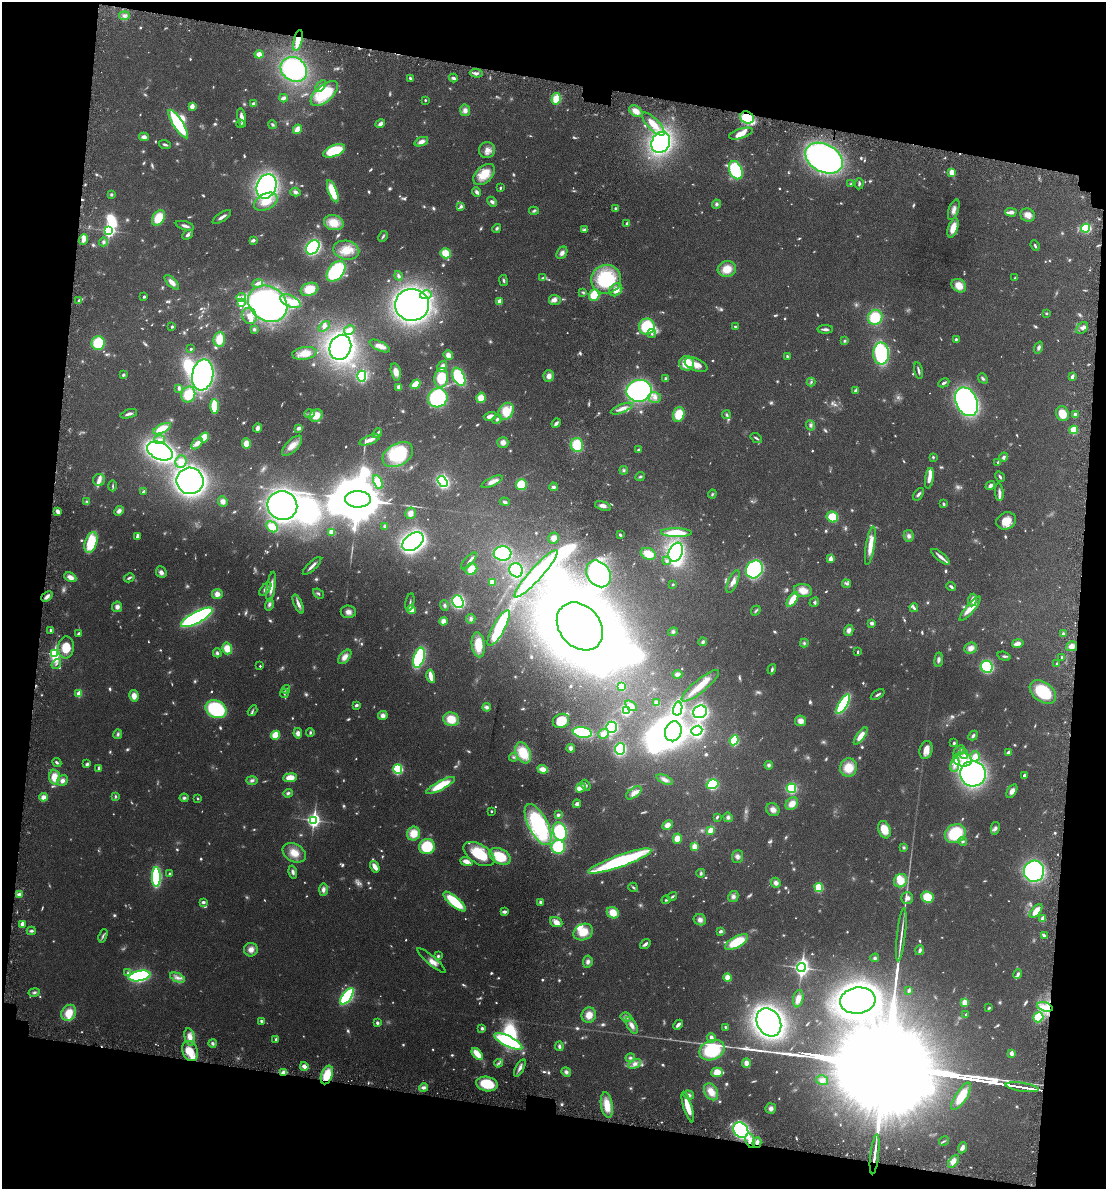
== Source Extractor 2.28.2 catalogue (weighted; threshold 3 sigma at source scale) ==
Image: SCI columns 194-4606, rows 81-4827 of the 4909 x 4905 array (HDU 1 of 3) = the unmasked area's bounding box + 8 px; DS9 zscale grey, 4 x 4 block average (1 PNG px = mean of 4 x 4 image px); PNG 1108 x 1191 px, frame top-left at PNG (2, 2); each listed source drawn as its Kron ellipse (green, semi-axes under 4 px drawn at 4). Shown black and unused: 20% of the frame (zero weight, under 4 of 8 exposures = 6% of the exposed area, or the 3 px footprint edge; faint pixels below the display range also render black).
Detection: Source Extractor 2.28.2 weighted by HDU 2 'WHT'. Background 0.0272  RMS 0.0022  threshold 0.00916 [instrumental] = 3 sigma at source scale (4.09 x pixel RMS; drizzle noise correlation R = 1.36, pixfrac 0.8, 0.05/0.05 arcsec/px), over >= 5 px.
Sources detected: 1134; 126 too faint to see at this stretch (4 x 4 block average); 25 inside a brighter object's white glare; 2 cosmic-ray / hot-pixel residue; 5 long thin detections or spike segments (spike, bleed or trail) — neither listed nor drawn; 9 coinciding with a brighter row at this scale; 66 inside a brighter listed object's ellipse — not listed separately; of the other 901, all 500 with FLUX_AUTO >= 2.01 (the completeness limit of this list) listed and drawn (401 fainter detections not listed), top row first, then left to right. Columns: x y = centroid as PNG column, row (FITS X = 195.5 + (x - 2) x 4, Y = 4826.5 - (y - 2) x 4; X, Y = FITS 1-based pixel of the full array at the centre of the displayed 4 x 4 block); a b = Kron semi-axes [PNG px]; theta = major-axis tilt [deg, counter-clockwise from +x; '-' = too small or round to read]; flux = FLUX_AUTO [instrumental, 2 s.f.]
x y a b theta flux
124 16 5 3 - 4.3
298 40 11 4 77 23
259 54 4 4 - 9.7
294 69 14 11 -33 170
476 73 6 3 -3 4.5
453 78 4 2 - 4
410 79 4 2 - 3.4
321 86 6 4 53 5.7
324 93 16 8 41 59
283 98 4 2 - 5.8
556 99 6 4 75 26
425 100 2 2 - 2.5
253 103 3 3 - 2.8
192 106 4 3 - 9.4
465 110 6 5 - 7.1
636 111 7 5 -34 11
242 118 9 3 -78 12
747 118 7 6 - 53
178 124 16 5 -58 110
241 124 4 3 - 2.2
380 124 5 3 - 5.3
653 124 15 5 -47 19
273 125 4 3 - 2.5
297 129 5 3 - 14
741 134 12 4 17 13
144 137 5 4 - 6.2
421 142 7 4 22 7
661 142 11 9 63 220
165 144 6 2 -18 2.8
487 150 8 8 - 9.3
334 151 12 5 21 65
824 158 20 14 -28 320
736 170 9 6 -66 98
952 173 4 3 - 17
484 174 13 8 44 28
851 184 4 3 - 2.3
859 184 5 2 - 2.4
266 186 12 9 69 300
500 188 3 2 - 2.2
333 191 11 4 -69 47
295 192 5 4 - 4.9
477 192 5 3 - 3.9
111 195 4 3 - 2
266 202 12 8 27 22
492 202 5 4 - 4.6
716 204 4 4 - 3.3
461 206 3 2 - 4.8
615 208 3 2 - 2.3
954 210 11 5 70 7.9
534 211 5 3 - 2.6
1011 212 5 3 - 7.8
1028 215 7 6 - 11
222 217 10 3 34 5.7
159 218 8 6 58 36
334 223 10 7 -15 23
627 223 2 2 - 6
185 226 9 3 -17 5.4
497 228 4 3 - 2.6
953 228 10 5 72 20
1086 228 4 4 - 54
109 230 3 2 - 310
584 230 4 3 - 3
188 235 6 3 45 3.9
383 236 6 3 62 2.5
83 240 5 3 - 7.8
253 240 3 2 - 6.1
103 242 4 3 - 3.4
1035 245 6 2 -68 2.1
313 247 8 6 51 170
346 250 13 9 -13 21
445 253 5 5 - 26
562 253 6 5 - 6.3
727 269 9 8 - 22
336 271 11 7 51 99
398 276 5 3 - 3
543 278 4 2 - 2.4
1015 278 3 2 - 2
606 279 15 14 - 97
504 280 5 3 - 2.4
172 282 9 4 -44 8.9
258 283 5 2 - 5.8
959 286 8 6 -38 16
309 289 9 6 20 28
616 290 7 5 46 11
583 292 3 3 - 2.2
426 295 6 3 11 4.7
594 295 6 5 - 36
144 297 3 2 - 2.2
241 297 5 3 - 3.5
79 300 3 2 - 3.2
555 300 5 5 - 5.8
291 301 11 5 -26 15
499 301 2 2 - 26
242 302 4 3 - 4.9
268 304 21 17 -33 570
412 305 17 16 - 530
1046 313 2 2 - 2.4
249 316 8 7 - 12
875 317 7 7 - 48
324 326 6 3 39 4.5
647 326 8 7 - 71
172 327 2 2 - 3.4
735 327 3 2 - 2.1
1082 328 7 5 46 5
254 329 4 4 - 2.3
825 329 8 3 0 3.8
349 330 6 4 29 9.9
652 334 4 3 - 2.7
219 339 7 5 85 24
956 339 3 2 - 2.2
844 341 4 3 - 2.1
98 343 7 6 - 52
380 346 11 4 -26 9.3
340 347 13 10 67 390
1039 347 6 3 70 3.8
191 349 2 2 - 2.1
304 353 12 6 7 18
881 354 11 8 -88 140
448 355 5 4 - 9.1
787 356 3 2 - 2.2
687 363 7 7 - 35
696 365 12 6 -22 13
442 366 6 3 56 7.4
918 371 8 2 -77 3.6
396 372 9 5 -77 11
123 375 3 2 - 3.2
203 375 15 10 80 400
362 376 5 4 - 110
549 376 6 5 - 7.8
459 377 10 5 -66 93
1072 377 3 2 - 4.9
441 378 10 7 81 41
666 378 3 3 - 2.6
983 378 5 3 - 2.7
811 382 4 3 - 2.3
944 383 6 2 26 3
416 384 5 3 - 26
399 387 4 3 - 6
179 388 4 2 - 3.4
639 391 12 11 - 270
856 391 2 2 - 12
188 395 8 7 - 40
655 397 6 5 - 7.2
438 398 10 9 - 110
481 398 5 4 - 17
967 402 15 10 -64 340
214 406 7 4 -88 37
622 409 12 4 21 8.6
506 411 9 7 57 34
129 414 9 2 17 5.3
310 414 5 4 - 3.8
679 414 7 5 73 32
1062 414 8 6 -69 24
726 415 4 3 - 2.4
1075 415 4 3 - 4.6
316 416 7 6 - 20
490 416 6 3 15 12
497 419 5 3 - 3.1
556 423 5 3 - 5.1
810 425 5 4 - 3.1
257 428 4 3 - 7.4
299 428 4 3 - 6.4
162 429 10 4 26 26
1074 430 4 4 - 24
377 433 5 2 - 3
204 437 5 4 - 31
756 438 6 2 -37 2.4
159 440 5 4 - 5.3
370 440 11 3 20 9.6
503 442 5 5 - 8
197 443 7 3 46 11
246 444 5 4 - 16
577 445 7 6 - 50
292 446 13 6 44 13
638 450 3 2 - 2.9
160 451 14 8 -25 450
398 455 16 11 31 79
933 457 2 2 - 4.8
1004 457 5 3 - 3.4
181 462 6 5 - 8.6
998 462 2 2 - 4.2
624 470 4 3 - 2.4
640 477 5 3 - 2.3
1000 477 6 2 -55 2.7
929 478 10 3 81 8.9
99 480 6 6 - 5.4
190 481 13 13 - 550
443 481 6 4 -56 150
378 482 7 4 -62 16
492 482 11 4 26 8.7
521 485 5 5 - 34
990 485 5 3 - 5.6
113 486 5 2 - 2.2
553 487 4 4 - 3.3
144 492 3 3 - 2.3
999 492 9 4 -85 4.8
712 494 4 3 - 2.1
918 494 7 3 52 4
358 499 13 8 -1 16000
87 501 4 3 - 2
223 501 5 4 - 7.6
505 502 5 3 - 2.9
943 504 3 2 - 2.5
282 505 15 14 - 500
603 506 8 3 -17 6.7
58 511 3 2 - 10
119 511 5 4 - 5.4
410 513 6 5 - 7.1
832 517 6 5 - 32
1006 521 10 8 22 19
385 526 3 3 - 2.1
272 527 6 4 -43 25
332 532 4 3 - 12
676 533 15 4 -1 33
620 535 4 3 - 2.4
137 536 4 2 - 6.6
909 536 6 5 - 5
554 538 5 5 - 7.2
91 542 11 6 72 49
413 542 12 7 36 470
870 545 19 4 81 22
676 552 10 6 66 240
503 553 9 7 -2 140
648 554 8 5 -24 22
940 557 11 3 -38 6.9
831 559 2 2 - 27
469 561 10 2 47 2.4
667 561 4 3 - 2.8
312 566 12 2 44 6.6
471 569 6 5 - 18
754 569 9 8 - 190
516 570 7 6 - 62
161 572 6 5 - 5.2
536 574 31 6 48 150
598 574 14 11 -55 200
70 577 6 4 -27 9
129 578 5 2 - 2.8
733 581 12 4 67 9
492 582 3 3 - 10
673 584 2 2 - 3.7
846 584 5 3 - 3.5
271 587 15 3 82 12
951 587 5 2 - 3.4
265 589 8 4 52 5.2
803 591 9 6 -11 15
217 594 5 5 - 8.9
318 594 6 3 -38 2.2
47 597 6 3 40 6.2
792 599 8 3 57 27
972 600 6 4 83 5.8
410 602 9 2 79 2.9
458 602 6 5 - 130
814 602 5 4 - 3
269 604 6 3 73 3.7
298 604 10 3 -67 7.7
444 605 5 3 - 3
117 607 5 5 - 5.6
914 608 4 2 - 3
970 609 16 4 50 23
411 610 4 4 - 8.9
756 611 5 2 - 2.2
348 612 7 6 - 7.6
197 617 18 5 28 280
471 619 5 4 - 3.3
443 621 4 4 - 7.9
872 623 3 3 - 4.4
580 626 26 20 -49 750
499 628 20 6 61 86
51 630 3 2 - 3.2
849 630 5 4 - 6.2
673 632 5 3 - 2.8
79 633 3 2 - 2.9
1063 634 3 2 - 3.9
703 642 4 3 - 2.7
804 643 4 4 - 2.4
1018 643 6 3 11 9.5
478 645 12 6 -83 27
1072 646 5 5 - 8.8
66 647 11 8 82 29
227 648 6 5 - 20
971 648 6 5 - 8.5
858 652 3 2 - 3
217 653 4 3 - 3
54 654 4 2 - 180
1004 656 7 3 -18 2.4
345 657 8 5 49 9.5
1062 657 3 2 - 2.8
419 658 10 5 73 120
939 660 7 3 84 4.2
1057 663 2 2 - 3.3
56 664 5 2 - 2.5
260 666 2 2 - 2.5
987 667 6 6 - 120
772 669 5 3 - 2.9
677 674 5 3 - 4.5
431 676 7 2 -78 16
700 686 23 6 39 24
622 687 4 4 - 23
286 689 4 3 - 2.3
1043 692 15 9 -37 72
284 693 5 2 - 2.3
79 694 2 2 - 37
878 695 7 2 33 3
134 696 6 4 -80 11
656 703 4 3 - 5.5
843 704 11 4 59 110
356 705 4 3 - 2.8
631 706 7 3 -37 8.8
487 707 4 3 - 5.7
216 709 11 8 -26 110
678 709 7 4 78 130
252 711 6 2 58 2.1
626 711 4 3 - 53
700 712 7 6 - 200
383 716 4 4 - 6.9
451 719 8 6 -18 27
561 721 8 7 - 35
800 721 5 5 - 9.5
611 727 5 5 - 90
673 731 10 8 71 330
697 731 6 4 24 110
310 732 4 3 - 2.3
582 732 9 5 -9 98
298 733 5 4 - 6.6
118 734 5 3 - 2.6
604 734 6 4 22 10
276 735 4 4 - 26
861 736 10 4 55 14
973 736 5 3 - 3.3
734 740 5 4 - 42
954 743 2 2 - 2.6
571 748 4 4 - 5.1
620 749 5 5 - 81
926 750 9 6 74 13
959 751 6 3 45 3
1009 752 4 2 - 4.6
523 753 11 7 -68 41
964 753 6 2 -73 2.3
975 756 5 4 - 9.3
513 757 4 3 - 2.4
962 760 9 6 -14 19
57 762 5 2 - 2.7
87 764 4 3 - 3.4
769 765 4 4 - 3
955 765 7 4 76 6.7
99 768 4 3 - 3.6
849 768 9 8 - 27
398 769 5 4 - 64
543 769 5 3 - 13
973 774 13 13 - 420
1024 776 4 2 - 4.3
54 777 7 5 -87 20
290 778 7 4 7 16
252 780 5 4 - 3.8
665 780 9 4 -24 6.4
62 781 6 5 - 5.7
712 784 6 5 - 60
441 785 16 4 28 41
586 785 6 3 -52 3
581 788 5 3 - 7.3
791 788 5 4 - 53
1012 791 7 4 57 7.1
288 793 5 3 - 2.9
634 793 9 4 36 8
115 796 4 3 - 2.2
43 797 4 4 - 8.2
184 798 4 3 - 3
198 799 2 2 - 2.2
577 804 4 4 - 4.3
792 804 7 5 46 13
773 810 7 6 - 7.5
491 811 2 2 - 3.6
558 815 2 2 - 4.1
717 817 3 2 - 2.1
728 817 5 4 - 3.6
314 820 3 3 - 410
538 824 22 9 -63 200
668 825 5 4 - 9.2
995 828 6 4 77 4
710 830 4 3 - 17
884 830 9 6 -70 26
560 832 9 6 -72 82
955 833 11 9 30 67
414 834 7 6 - 22
677 839 5 4 - 13
963 841 4 3 - 2.9
427 847 8 7 - 53
558 847 7 6 - 64
695 847 4 4 - 13
904 847 4 3 - 2.3
294 853 12 8 -29 18
479 854 17 9 -31 52
500 856 11 7 -28 39
738 856 6 5 - 5.3
466 861 6 4 -19 9.7
620 861 33 6 19 170
375 867 6 3 -59 14
1034 871 10 10 - 230
293 872 6 3 -75 3.9
701 873 4 3 - 2.4
170 874 3 3 - 2.1
156 877 10 4 -90 130
901 881 7 6 - 21
776 883 5 4 - 5.9
633 887 5 2 - 2.2
819 887 5 4 - 30
323 890 6 4 89 5.7
19 895 4 3 - 6.4
672 896 5 2 - 3.5
733 897 6 5 - 5
927 897 6 5 - 35
907 898 6 6 - 6.9
666 900 4 2 - 2.1
203 902 4 3 - 3.4
455 902 14 5 -41 55
540 902 4 3 - 2.6
1036 911 8 3 50 22
504 912 4 2 - 5.5
613 913 6 5 - 20
1043 919 3 2 - 10
700 920 6 5 - 6.1
556 922 6 5 - 9.3
22 924 2 2 - 17
31 931 4 3 - 2.8
721 931 4 2 - 3.9
583 932 10 8 26 24
901 935 27 2 83 11
103 936 7 2 70 2.7
1045 936 3 2 - 2.6
737 942 13 5 29 52
645 944 6 2 39 5.2
251 950 7 7 - 8.8
920 950 5 3 - 3.8
438 956 3 2 - 2.7
875 958 4 3 - 2.7
431 960 18 4 -41 9.8
588 962 6 4 83 4.8
801 967 4 3 - 570
128 973 4 3 - 2.1
1018 974 5 3 - 3.5
139 976 11 5 11 200
178 978 8 3 -24 5.8
728 978 4 4 - 14
909 990 2 2 - 8
34 992 5 3 - 2.9
347 996 10 4 53 140
798 999 9 5 78 10
858 1000 18 13 8 840
965 1002 2 2 - 46
1045 1007 8 4 -16 12
989 1008 3 2 - 2.1
69 1013 8 7 - 24
589 1015 8 7 - 14
966 1015 3 2 - 2.2
626 1017 6 4 -6 4.2
1038 1017 5 4 - 39
262 1021 4 2 - 4.2
769 1022 15 11 -61 590
377 1023 3 3 - 3.2
632 1025 9 4 -61 8.2
678 1025 5 2 - 5.7
726 1027 3 2 - 2.4
482 1028 3 3 - 3.3
190 1037 9 5 -76 12
711 1038 5 3 - 5.6
276 1039 4 2 - 2.1
508 1041 15 5 -27 120
213 1043 4 3 - 3.1
559 1046 5 3 - 3.3
712 1050 13 10 23 84
190 1051 10 7 -71 24
1011 1053 2 2 - 17
477 1054 7 3 -49 26
630 1058 5 4 - 2.8
498 1063 4 2 - 2.3
746 1063 4 4 - 7.8
635 1064 7 4 27 6.7
304 1066 4 3 - 7.9
520 1068 9 3 61 5.2
284 1072 4 3 - 11
566 1072 5 4 - 4.2
717 1072 6 5 - 16
327 1075 9 5 70 31
822 1080 6 4 -16 4.6
487 1084 11 7 -11 47
1022 1087 16 2 -9 5400
423 1088 4 3 - 5.1
711 1092 9 6 -59 17
689 1095 5 4 - 4
961 1096 16 5 57 26
607 1105 13 6 -80 23
688 1107 16 4 -73 27
771 1108 5 5 - 5.5
741 1130 8 7 - 180
750 1141 7 4 -74 12
944 1141 5 2 - 2.1
757 1142 5 3 - 4.7
962 1148 6 3 68 6.6
875 1154 20 2 83 15
953 1162 7 4 53 8.8
Overlapping masked pixels (flux is a lower limit): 8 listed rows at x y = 298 40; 747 118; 1045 1007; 284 1072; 327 1075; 750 1141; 757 1142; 875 1154